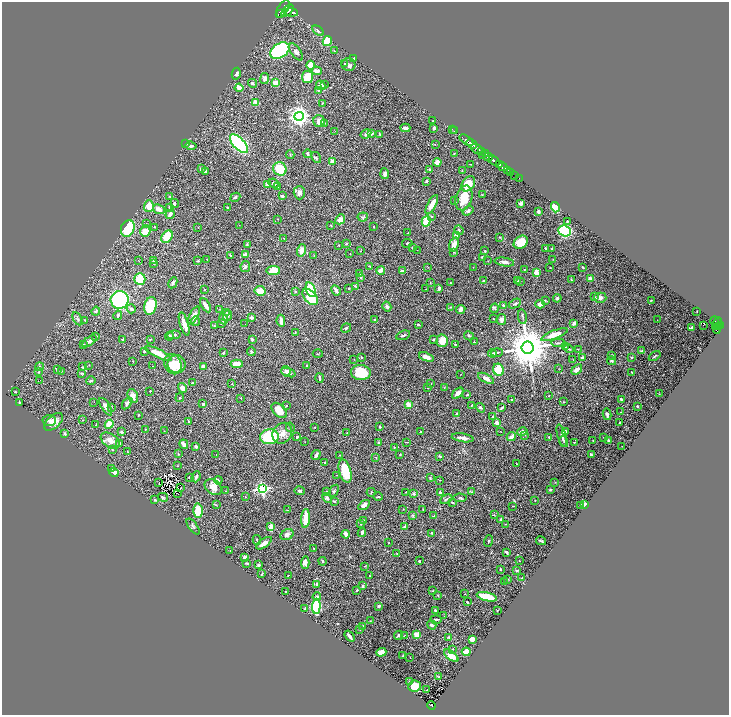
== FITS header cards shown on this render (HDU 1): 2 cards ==
NAXIS1  =                 1453
NAXIS2  =                 1425

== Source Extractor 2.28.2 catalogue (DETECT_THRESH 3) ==
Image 1453 x 1425 px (HDU 1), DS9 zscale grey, zoomed out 1/2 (1 PNG px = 2 x 2 image px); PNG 731 x 717 px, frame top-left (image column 1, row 1425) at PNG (2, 2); each listed source drawn as its Kron ellipse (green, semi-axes under 4 px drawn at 4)
Background 0.984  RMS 0.019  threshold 0.057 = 3 sigma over >= 5 px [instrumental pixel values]
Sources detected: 540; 44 cannot appear on this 1/2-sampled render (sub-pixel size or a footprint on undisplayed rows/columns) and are neither listed nor drawn; the other 496 listed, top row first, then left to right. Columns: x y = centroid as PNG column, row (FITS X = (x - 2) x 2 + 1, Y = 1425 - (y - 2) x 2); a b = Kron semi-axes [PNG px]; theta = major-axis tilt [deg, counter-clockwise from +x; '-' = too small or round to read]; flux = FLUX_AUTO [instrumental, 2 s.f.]
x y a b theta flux
283 9 10 5 56 6100
287 11 7 3 43 3400
291 12 7 4 -4 2900
280 14 2 2 - 120
318 31 6 3 -37 5.6
327 41 5 4 - 150
334 50 2 1 - 1.7
280 51 10 7 33 680
296 52 10 5 -53 13
354 58 3 2 - 1.6
345 64 3 3 - 3.2
311 65 4 4 - 44
348 65 7 6 - 11
317 71 5 3 - 20
236 74 6 4 79 7.8
308 77 6 5 - 78
265 78 5 4 - 14
252 83 5 3 - 5
276 83 4 2 - 57
324 84 3 2 - 2.6
321 85 5 4 - 21
239 88 4 3 - 41
318 91 3 3 - 2.5
256 102 3 2 - 32
322 103 3 2 - 1.8
299 116 4 4 - 2100
319 121 6 5 - 30
432 121 2 1 - 0.96
324 123 2 2 - 8.5
405 128 5 3 - 11
434 128 3 3 - 6.4
452 129 2 1 - 28
335 131 2 1 - 0.96
455 131 2 1 - 31
371 133 4 3 - 11
366 134 6 3 31 6.6
380 134 3 2 - 3.8
466 140 8 3 -37 2100
186 143 4 2 - 2.4
239 144 12 5 -46 780
435 144 3 2 - 1.7
472 144 5 2 - 1600
191 146 6 4 -7 8.4
477 149 7 4 -33 1100
482 151 3 2 - 880
308 154 4 3 - 4.7
454 154 3 3 - 2.2
486 154 3 1 - 450
290 155 4 2 - 2.4
483 156 3 2 - 270
488 157 4 3 - 1200
316 158 6 3 -56 4.2
332 161 2 2 - 40
494 161 6 3 -39 2900
437 162 4 3 - 36
470 164 2 1 - 1.7
499 164 3 2 - 760
503 167 5 2 - 1600
201 169 4 3 - 11
280 169 7 6 - 85
430 170 3 3 - 3.2
462 170 2 2 - 1.7
507 170 3 3 - 440
205 171 3 3 - 9.8
511 172 2 1 - 98
385 174 5 4 - 11
515 175 2 1 - 69
519 178 2 1 - 20
426 181 4 3 - 4.2
274 183 5 3 - 7.8
267 184 3 3 - 27
468 184 8 6 52 71
277 187 2 2 - 3
299 193 7 6 - 16
482 195 2 2 - 1.9
170 196 3 3 - 2.6
282 196 3 2 - 7
235 197 5 3 - 6.2
464 198 13 8 72 74
454 201 3 2 - 2.6
174 203 4 3 - 5.8
521 203 3 3 - 8.7
432 205 10 3 62 62
149 206 6 5 - 42
169 207 3 2 - 3.5
228 207 3 2 - 3.8
555 207 5 4 - 93
159 209 6 4 -23 22
468 211 6 4 35 8.9
538 212 3 3 - 13
170 214 5 3 - 14
431 216 4 3 - 3.6
363 217 5 4 - 5.1
278 219 2 2 - 1.2
340 219 5 4 - 27
426 221 5 4 - 65
567 221 2 2 - 3.1
146 224 3 3 - 2.3
239 225 2 2 - 0.95
331 225 3 2 - 1.9
155 227 3 2 - 2.2
198 227 2 1 - 1.2
374 227 2 2 - 2
128 228 8 6 66 200
459 230 5 4 - 5.8
145 231 6 5 - 57
565 231 6 5 - 400
408 233 2 2 - 1.3
456 235 4 3 - 22
167 237 7 5 54 110
500 237 3 2 - 3.2
284 239 3 1 - 1.1
521 242 7 6 - 72
407 243 5 3 - 5.8
346 244 3 2 - 5
247 245 4 3 - 2.7
339 245 2 1 - 1.8
454 245 7 4 69 25
412 248 4 3 - 3.1
545 248 3 2 - 3.8
552 249 3 2 - 4.2
302 250 6 4 71 25
417 250 2 1 - 3.2
361 251 3 2 - 1.1
485 251 3 2 - 3.2
454 252 3 3 - 2.5
245 254 4 3 - 18
350 254 3 2 - 1.1
230 255 3 3 - 2.6
314 255 2 2 - 1.4
482 257 3 3 - 3.2
207 259 2 2 - 1.5
553 259 2 2 - 1.3
138 260 2 1 - 0.74
153 261 3 2 - 3.7
198 261 4 2 - 3.3
488 261 2 2 - 1.2
504 262 10 3 -10 19
154 263 3 3 - 3.2
245 266 6 4 80 9.3
370 266 3 2 - 3.3
428 267 2 1 - 1.1
473 267 2 1 - 1.5
583 267 3 2 - 3
550 268 3 2 - 1.8
524 269 2 2 - 2.5
273 270 7 4 8 57
381 270 4 3 - 32
402 271 3 2 - 14
536 272 2 2 - 76
359 274 3 2 - 6.1
361 277 4 2 - 4.2
140 279 6 5 - 120
590 279 4 3 - 14
483 280 2 2 - 3.2
518 280 3 3 - 3.9
571 280 3 2 - 3
520 281 3 2 - 1.9
431 282 3 2 - 1.5
173 283 6 3 64 8.7
451 283 3 2 - 2
355 286 3 2 - 2.1
349 288 2 2 - 3
439 288 3 3 - 11
426 289 2 1 - 0.96
204 290 4 3 - 2.7
311 290 8 4 -72 180
336 290 5 3 - 13
260 291 6 5 - 43
295 292 4 2 - 2.7
310 297 9 6 -49 88
594 297 3 3 - 2.6
557 298 4 3 - 6.3
600 298 6 5 - 13
120 300 9 9 - 420
545 300 3 3 - 2.9
651 300 2 2 - 3.2
515 304 7 3 28 5.6
540 304 4 4 - 21
206 305 7 3 -59 24
503 305 3 2 - 6
150 306 9 6 75 130
387 307 5 3 - 8.2
450 307 3 2 - 1.9
495 308 5 3 - 4.5
131 309 5 4 - 7.8
219 309 3 2 - 1.9
461 309 4 4 - 13
96 311 4 4 - 5.1
697 311 2 1 - 1.2
226 312 3 3 - 2.6
118 315 5 3 - 7.9
194 315 10 4 64 22
228 315 5 3 - 9
522 316 7 2 -82 4.1
252 317 3 3 - 10
77 319 7 3 -61 5.4
223 319 5 3 - 18
493 319 3 2 - 2
85 320 3 2 - 2.7
375 320 3 2 - 5.3
501 320 5 5 - 13
657 320 2 1 - 1.9
195 321 5 3 - 3.9
281 321 6 3 -83 22
715 321 4 2 - 330
222 323 4 3 - 4.6
574 323 4 3 - 8.9
717 323 6 2 69 330
184 324 12 3 -73 32
245 324 2 1 - 2.5
418 324 3 2 - 3.2
703 325 2 1 - 1.3
214 326 2 2 - 3
720 326 3 2 - 520
692 327 3 2 - 5.9
718 327 2 2 - 250
346 328 5 3 - 4.8
717 329 5 3 - 580
295 332 3 3 - 2.8
174 335 7 3 7 4.9
403 335 7 2 20 6.5
554 335 14 4 21 54
96 336 3 3 - 2.3
170 336 4 3 - 13
469 336 5 2 - 4.6
122 339 4 3 - 5
150 339 3 2 - 2.2
252 339 3 2 - 7.3
434 339 4 3 - 4.2
89 341 8 3 35 18
442 341 6 5 - 49
474 342 2 1 - 2
558 343 7 2 3 4.9
83 344 3 3 - 3
455 344 2 2 - 5.1
565 347 3 3 - 3.6
528 348 6 6 - 15000
569 349 5 2 - 2.9
578 349 3 3 - 2.6
144 351 3 2 - 5.6
251 351 4 3 - 4.5
642 351 4 2 - 6.1
497 352 5 2 - 3.2
158 353 15 4 -27 56
223 353 4 3 - 4.8
492 353 4 3 - 4.2
318 354 5 2 - 1.8
612 355 4 3 - 3.7
655 356 6 2 35 4.8
361 357 3 2 - 2.1
426 357 7 3 -19 29
631 357 3 2 - 5.2
582 358 3 2 - 9.7
354 359 2 1 - 1.2
573 360 3 2 - 1.8
133 361 2 2 - 1.4
611 361 4 3 - 5
173 364 10 8 -67 63
176 364 9 9 - 65
237 364 6 4 3 59
89 365 2 2 - 1.2
153 366 3 2 - 2
307 366 3 3 - 3.8
39 367 4 4 - 4.2
83 367 3 2 - 2.3
203 367 4 3 - 16
57 369 4 3 - 6.4
558 369 3 2 - 1.1
577 369 6 3 41 18
499 370 6 5 - 130
62 371 3 3 - 2
286 371 5 4 - 9.4
39 372 4 3 - 3
632 372 2 2 - 2.2
82 373 3 2 - 3.3
288 373 7 4 -20 10
361 373 10 7 -4 120
461 374 2 1 - 1.1
320 378 5 2 - 6.1
486 378 9 4 -27 19
39 380 3 1 - 8.8
91 381 5 3 - 5.2
192 383 3 2 - 3.8
232 384 3 2 - 3.1
431 384 2 1 - 1.4
444 387 3 2 - 1.4
183 388 5 4 - 28
428 388 2 2 - 2.1
150 391 2 2 - 1.5
15 392 3 2 - 2.5
458 393 7 3 44 23
659 394 2 1 - 1.3
467 395 3 2 - 3.6
133 396 7 5 -67 20
549 396 2 2 - 1.5
180 398 4 2 - 3
241 398 3 2 - 1.6
621 399 3 2 - 4.8
512 400 3 2 - 3.4
94 402 2 1 - 1.5
564 402 2 2 - 1.7
20 403 3 2 - 4.1
127 403 6 3 53 12
203 404 3 2 - 5
408 405 4 3 - 26
472 405 2 2 - 2.6
286 406 2 2 - 1.9
637 406 2 2 - 4.4
106 407 10 3 -57 20
111 407 3 2 - 3.8
480 408 5 4 - 5.6
502 408 4 2 - 6
279 410 9 5 -45 44
621 412 2 2 - 1.8
457 414 3 2 - 7.5
607 414 6 3 -78 11
139 415 2 2 - 2.4
493 416 3 3 - 2.8
83 420 2 1 - 1.2
49 421 7 5 3 9.6
54 422 11 6 41 38
189 422 3 2 - 3.9
620 422 2 2 - 5
497 423 3 2 - 38
109 424 4 4 - 44
96 425 3 2 - 2.3
290 427 5 3 - 3.7
315 427 2 2 - 2.2
380 427 2 2 - 6.8
145 429 2 2 - 2.6
164 431 2 1 - 0.79
522 431 5 3 - 15
565 431 3 2 - 8.4
121 432 2 2 - 20
421 432 3 3 - 3
500 432 2 1 - 1.1
65 433 4 3 - 3.6
282 433 11 9 56 34
347 433 4 2 - 2.2
525 435 2 1 - 1.2
562 436 11 3 -73 9.1
269 437 9 7 5 250
297 437 2 2 - 4.6
511 437 5 3 - 21
549 437 3 2 - 2.2
604 437 2 2 - 1.2
462 438 11 3 -9 15
110 440 11 6 -35 30
593 440 2 2 - 2.3
564 441 6 2 -75 3.5
609 441 4 2 - 5.9
305 442 2 1 - 1.1
407 442 2 2 - 1.8
574 442 3 2 - 1.5
379 443 3 3 - 6.1
119 444 3 2 - 8.9
184 444 5 3 - 25
196 446 3 2 - 5.8
622 446 2 1 - 0.82
394 447 2 2 - 2.8
112 450 2 2 - 2.2
127 451 3 2 - 1.5
178 454 2 2 - 3.6
216 454 2 2 - 1.4
316 455 5 2 - 8.8
340 455 2 2 - 1.5
400 455 3 2 - 2
591 455 4 3 - 6.1
440 456 3 2 - 3.6
376 457 3 2 - 1.9
325 462 2 2 - 5.5
516 464 2 2 - 1.3
178 465 2 2 - 1.6
112 469 3 3 - 5.2
345 471 12 6 -73 110
114 473 4 4 - 21
337 475 3 2 - 1.6
189 477 3 2 - 2.4
196 477 6 3 70 9.2
430 478 4 3 - 3.3
218 480 4 3 - 5.2
440 480 2 2 - 1.4
159 482 2 1 - 1
555 482 3 1 - 1.5
213 487 9 7 -36 26
181 488 2 1 - 2.2
262 489 4 4 - 660
550 489 3 2 - 9.3
226 491 2 2 - 1.6
299 491 5 3 - 7.1
334 491 6 3 58 5.5
326 492 2 2 - 13
371 492 4 2 - 2.5
406 492 2 1 - 1.4
471 492 4 3 - 2.8
177 493 2 1 - 0.3
440 493 3 3 - 5.6
414 494 2 2 - 22
163 497 5 3 - 3.8
245 497 2 1 - 1.6
378 497 5 2 - 3.5
327 498 6 4 -46 6.5
460 498 7 3 -5 5
446 499 6 3 25 5
155 500 3 3 - 4.7
535 500 2 1 - 1.1
334 501 4 3 - 3.3
452 502 3 2 - 3.8
216 505 2 2 - 1.9
364 505 6 3 34 18
580 505 2 2 - 2.9
585 505 3 2 - 38
513 506 3 1 - 1.2
403 509 2 2 - 1.5
423 509 2 1 - 1.9
288 510 3 2 - 1.8
198 511 7 5 90 63
413 515 3 3 - 3
494 515 3 2 - 2.3
434 516 4 3 - 5.1
306 518 9 3 85 88
501 519 2 2 - 7.4
363 520 3 2 - 1.8
361 524 4 2 - 2.2
506 524 3 2 - 2
193 526 9 3 -53 6.1
405 526 3 3 - 5.9
271 527 3 2 - 79
362 532 5 3 - 7.7
432 533 4 3 - 3.5
346 534 4 3 - 21
287 535 7 5 30 14
257 540 5 3 - 3.2
489 541 6 3 71 4.2
541 541 5 2 - 5.5
264 543 9 4 35 23
389 543 2 1 - 1.7
314 548 2 2 - 1.6
230 550 2 1 - 1.1
506 552 4 2 - 5.8
397 554 3 3 - 2.6
244 557 4 3 - 12
322 561 4 3 - 4.7
419 561 2 2 - 7.3
519 561 2 1 - 1.1
305 562 6 4 87 26
247 563 4 2 - 3.3
258 565 2 2 - 39
365 566 4 2 - 1.8
500 569 2 2 - 4.9
516 570 3 2 - 4.5
262 574 4 2 - 2.7
288 575 2 2 - 1.7
369 576 2 2 - 2.3
522 578 3 2 - 2.5
508 579 4 3 - 3.2
504 582 2 1 - 1.4
317 584 4 3 - 7.4
363 586 3 2 - 7.8
357 590 2 2 - 5
286 591 2 2 - 1.9
433 591 4 3 - 3.3
465 594 2 1 - 0.93
438 595 3 3 - 3
317 597 4 3 - 7.3
487 597 10 3 -13 110
467 602 3 2 - 2.8
316 606 7 3 87 330
379 606 4 3 - 6.3
305 608 2 2 - 2.3
497 610 3 2 - 2.6
435 611 3 3 - 6
444 616 2 2 - 1.8
436 619 6 2 -1 3.7
370 621 2 2 - 1.3
432 625 5 3 - 6.3
363 626 3 2 - 2.8
360 630 2 1 - 0.97
417 634 4 3 - 36
398 635 5 4 - 6.1
404 635 4 1 - 1.7
349 636 6 2 -54 13
448 637 4 2 - 2.5
472 639 4 3 - 45
452 649 2 2 - 3.9
381 652 5 4 - 25
466 652 4 3 - 90
403 655 2 2 - 3.2
451 656 8 4 -38 39
410 657 2 1 - 0.88
438 677 3 2 - 1.7
410 682 2 2 - 15
415 686 6 5 - 34
427 690 2 2 - 7
431 705 4 3 - 210
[44 sub-pixel or undisplayed-footprint detections neither listed nor drawn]